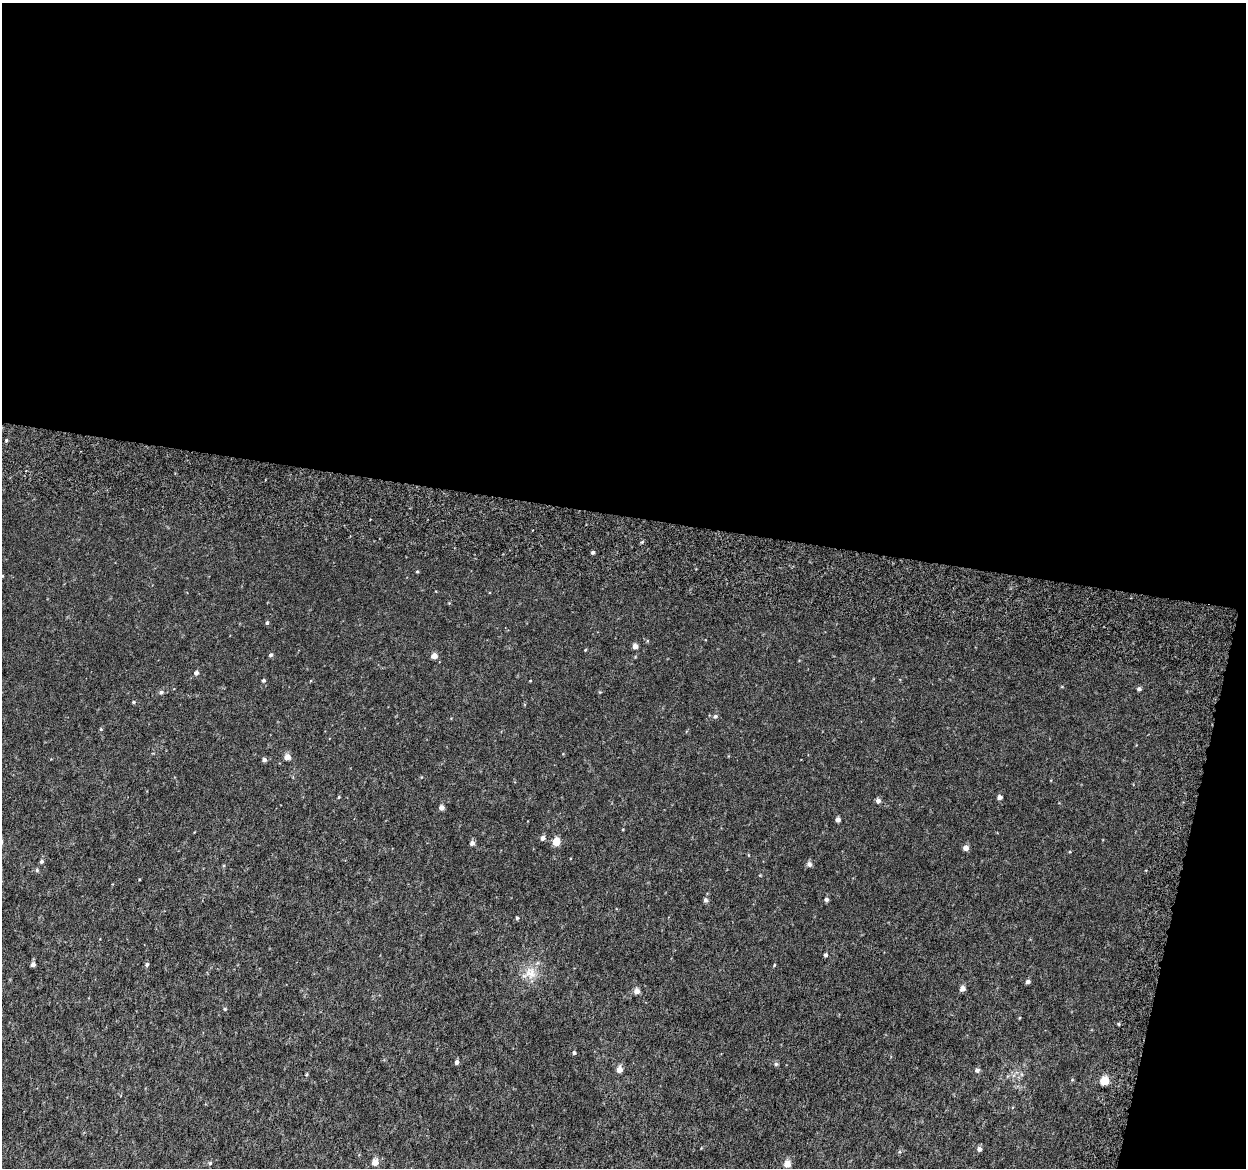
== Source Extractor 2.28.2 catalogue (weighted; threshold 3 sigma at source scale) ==
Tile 4 of 4 x 4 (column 4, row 1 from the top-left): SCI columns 3782-5025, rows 3805-4970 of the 5084 x 5337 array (HDU 1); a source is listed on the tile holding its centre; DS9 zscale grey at full resolution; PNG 1248 x 1170 px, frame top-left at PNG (2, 3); no overlay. Shown black and unused: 47% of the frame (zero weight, under 6 of 12 exposures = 5% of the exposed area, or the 3 px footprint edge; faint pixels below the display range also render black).
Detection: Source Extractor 2.28.2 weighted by HDU 2 'WHT'; one run over the whole footprint, this tile lists its part. Background 0.00184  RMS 0.0014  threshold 0.00563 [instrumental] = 3 sigma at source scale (4.09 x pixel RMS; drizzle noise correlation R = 1.36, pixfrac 0.8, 0.0396/0.0396 arcsec/px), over >= 5 px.
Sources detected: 53; all 53 listed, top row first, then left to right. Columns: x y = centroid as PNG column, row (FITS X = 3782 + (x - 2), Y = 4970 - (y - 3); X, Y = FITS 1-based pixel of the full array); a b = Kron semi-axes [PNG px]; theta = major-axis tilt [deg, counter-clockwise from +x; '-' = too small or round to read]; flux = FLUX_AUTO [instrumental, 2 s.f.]
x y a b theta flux
6 440 4 3 - 0.13
593 552 4 3 - 0.27
417 571 5 3 - 0.11
267 623 5 4 - 0.22
635 646 4 4 - 0.81
585 650 4 3 - 0.11
271 655 5 4 - 0.25
434 656 5 4 - 1
196 673 5 4 - 0.37
263 680 4 4 - 0.22
1139 689 5 4 - 0.28
161 692 5 5 - 0.26
134 702 5 4 - 0.16
715 716 6 5 - 0.32
101 729 5 3 - 0.1
287 757 5 5 - 0.95
264 760 5 5 - 0.32
339 797 5 3 - 0.1
1000 797 4 4 - 0.53
878 801 5 5 - 0.45
441 807 4 4 - 0.65
838 819 4 4 - 0.52
543 838 5 5 - 0.47
556 841 5 5 - 2.2
472 843 5 5 - 0.4
966 848 5 5 - 0.7
41 861 5 5 - 0.26
809 864 6 6 - 0.37
37 870 5 5 - 0.17
826 899 5 4 - 0.29
705 900 5 5 - 0.3
517 918 4 4 - 0.18
825 955 4 4 - 0.23
33 964 4 4 - 0.48
147 964 5 5 - 0.23
774 965 5 3 - 0.098
530 973 19 15 -58 1.8
1028 981 5 4 - 0.34
962 988 5 4 - 0.82
637 991 5 5 - 0.72
225 1009 5 4 - 0.14
1119 1024 4 3 - 0.11
574 1052 4 4 - 0.24
457 1062 5 4 - 0.39
776 1064 6 5 - 0.21
619 1069 5 5 - 1.1
977 1070 5 5 - 0.34
307 1074 5 3 - 0.13
1104 1080 5 5 - 4.3
979 1149 5 5 - 0.41
375 1162 5 4 - 1.4
210 1163 5 5 - 0.17
787 1164 5 5 - 1.4